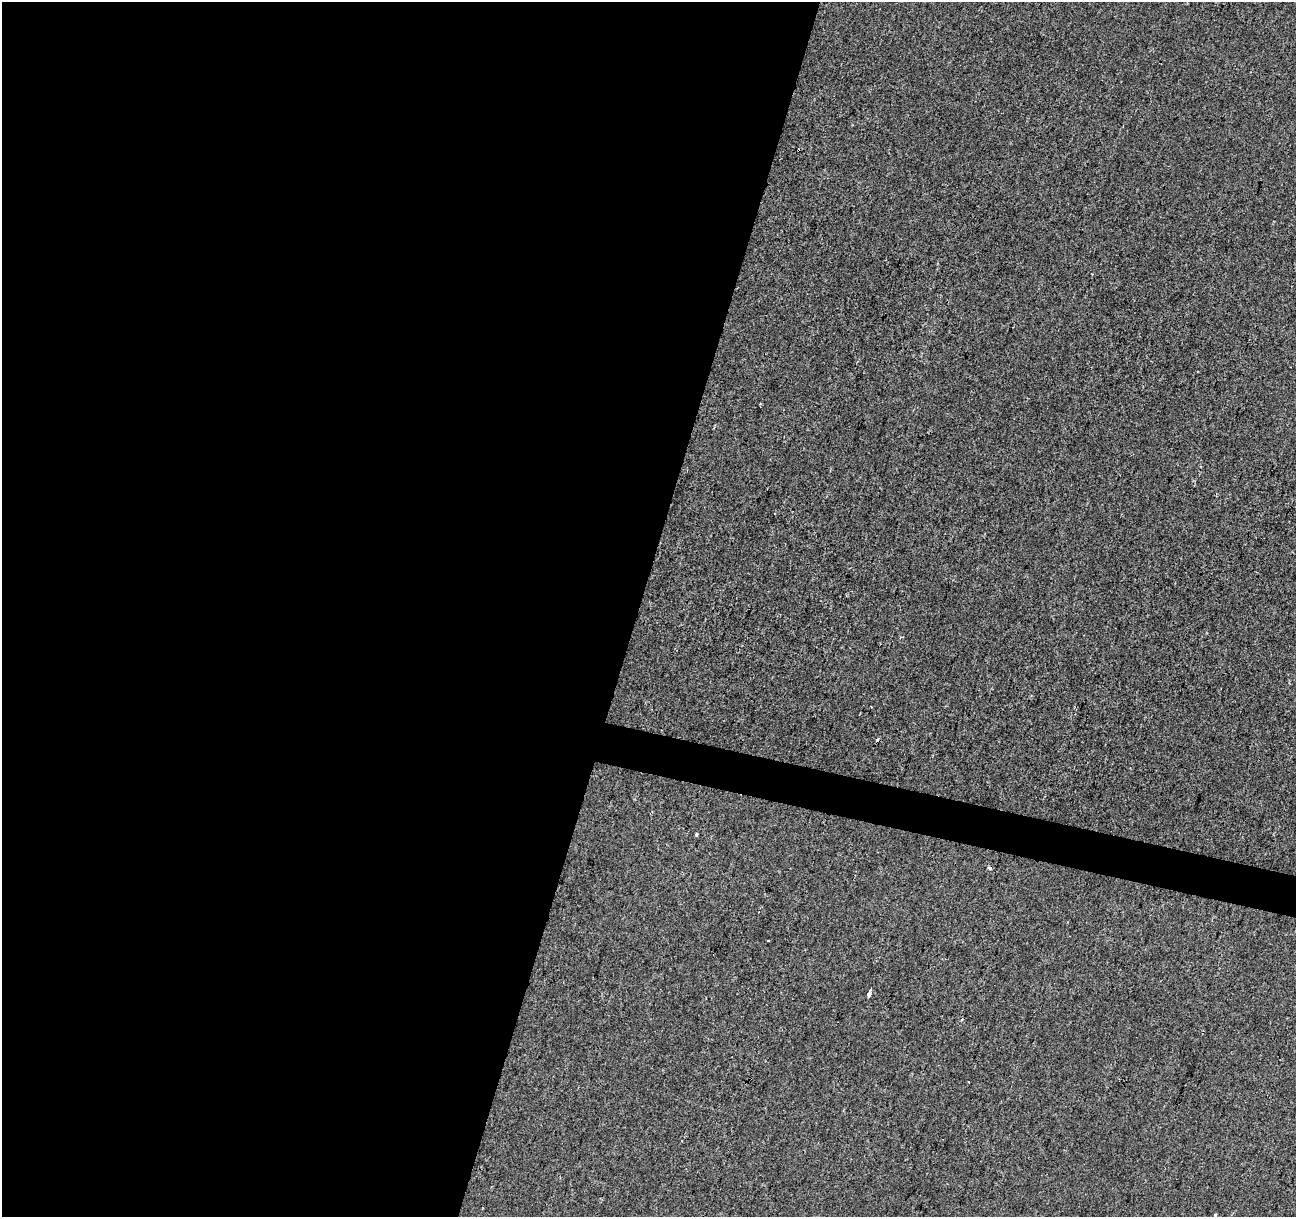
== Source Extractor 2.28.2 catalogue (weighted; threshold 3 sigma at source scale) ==
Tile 5 of 4 x 4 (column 1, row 2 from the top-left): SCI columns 1-1294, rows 2651-3865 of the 5184 x 5363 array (HDU 1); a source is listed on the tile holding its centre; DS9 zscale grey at full resolution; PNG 1298 x 1219 px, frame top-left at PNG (2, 2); no overlay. Shown black and unused: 51% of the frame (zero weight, under 2 of 3 exposures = <1% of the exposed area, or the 3 px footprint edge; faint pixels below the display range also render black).
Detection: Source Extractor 2.28.2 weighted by HDU 2 'WHT'; one run over the whole footprint, this tile lists its part. Background -2.43e-04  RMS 0.0042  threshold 0.0191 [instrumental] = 3 sigma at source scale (4.5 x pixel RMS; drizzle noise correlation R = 1.50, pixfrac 1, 0.0396/0.0396 arcsec/px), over >= 5 px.
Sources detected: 7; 3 cosmic-ray / hot-pixel residue — not listed; the other 4 listed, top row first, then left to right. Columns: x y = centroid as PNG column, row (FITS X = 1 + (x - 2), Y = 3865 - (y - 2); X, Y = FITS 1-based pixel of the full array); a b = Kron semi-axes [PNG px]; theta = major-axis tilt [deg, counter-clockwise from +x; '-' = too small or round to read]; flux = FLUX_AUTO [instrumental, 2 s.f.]
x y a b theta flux
697 834 3 3 - 2
768 941 3 2 - 0.7
869 994 6 3 68 4.3
1215 1215 3 3 - 0.89
Isophote crosses this tile's border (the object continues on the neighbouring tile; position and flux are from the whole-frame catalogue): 1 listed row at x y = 1215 1215